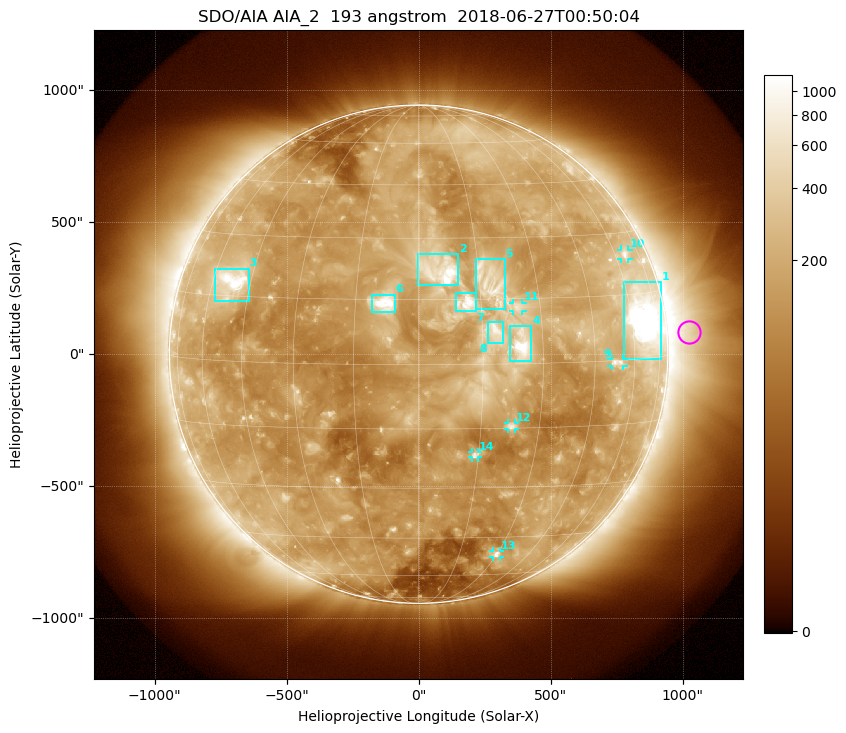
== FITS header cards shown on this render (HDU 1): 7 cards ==
TELESCOP= 'SDO/AIA'
INSTRUME= 'AIA_2'
WAVELNTH=                  193
WAVEUNIT= 'angstrom'
DATE-OBS= '2018-06-27T00:50:04.84'
CTYPE1  = 'HPLN-TAN'
CTYPE2  = 'HPLT-TAN'

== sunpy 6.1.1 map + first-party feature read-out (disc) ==
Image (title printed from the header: SDO/AIA AIA_2  193 angstrom  2018-06-27T00:50:04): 1024 x 1024 px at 2.4 arcsec/px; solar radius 944 arcsec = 393 px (full disc in frame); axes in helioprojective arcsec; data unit not stated in the header (colour bar unlabelled)
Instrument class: DISC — disc imager (sunpy class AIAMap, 193 A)
Bright regions (active regions / flare kernels): reference = the median radial profile (limb darkening/brightening removed); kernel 9 px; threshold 5 sigma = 302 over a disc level ~156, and >= 1.15x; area >= 12 px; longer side >= 9 px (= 22 arcsec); searched inside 0.97 R_sun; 14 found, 14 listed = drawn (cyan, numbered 1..; 6 of them under ~33 arcsec drawn as corner ticks so the feature stays visible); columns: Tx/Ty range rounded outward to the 5 arcsec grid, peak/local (2 s.f.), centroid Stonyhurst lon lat
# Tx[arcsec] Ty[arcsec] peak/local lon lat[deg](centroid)
1 780..920 -20..275 21 +66 +9
2 -5..150 260..380 8.9 +5 +22
3 -770..-640 200..325 9.2 -52 +18
4 345..430 -30..105 12 +25 +4
5 215..330 170..360 5.5 +18 +19
6 -175..-90 155..225 7.6 -8 +14
7 140..215 160..230 5 +12 +14
8 265..325 40..125 5 +18 +7
9 730..775 -45..-20 4.4 +53 +0
10 765..795 360..395 4.3 +65 +25
11 355..395 160..195 3.7 +24 +13
12 335..365 -285..-260 4.5 +23 -15
13 280..310 -770..-745 4.3 +30 -51
14 205..225 -390..-370 4.2 +14 -21
Off-limb structures (1.02-1.3 R_sun): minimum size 162 px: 3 found; the strongest spans PA ~235..305 deg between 1.02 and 1.3 R_sun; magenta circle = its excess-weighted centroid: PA ~275 deg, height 1.09 R_sun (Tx ~1025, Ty ~85 arcsec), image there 3.8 x the reference